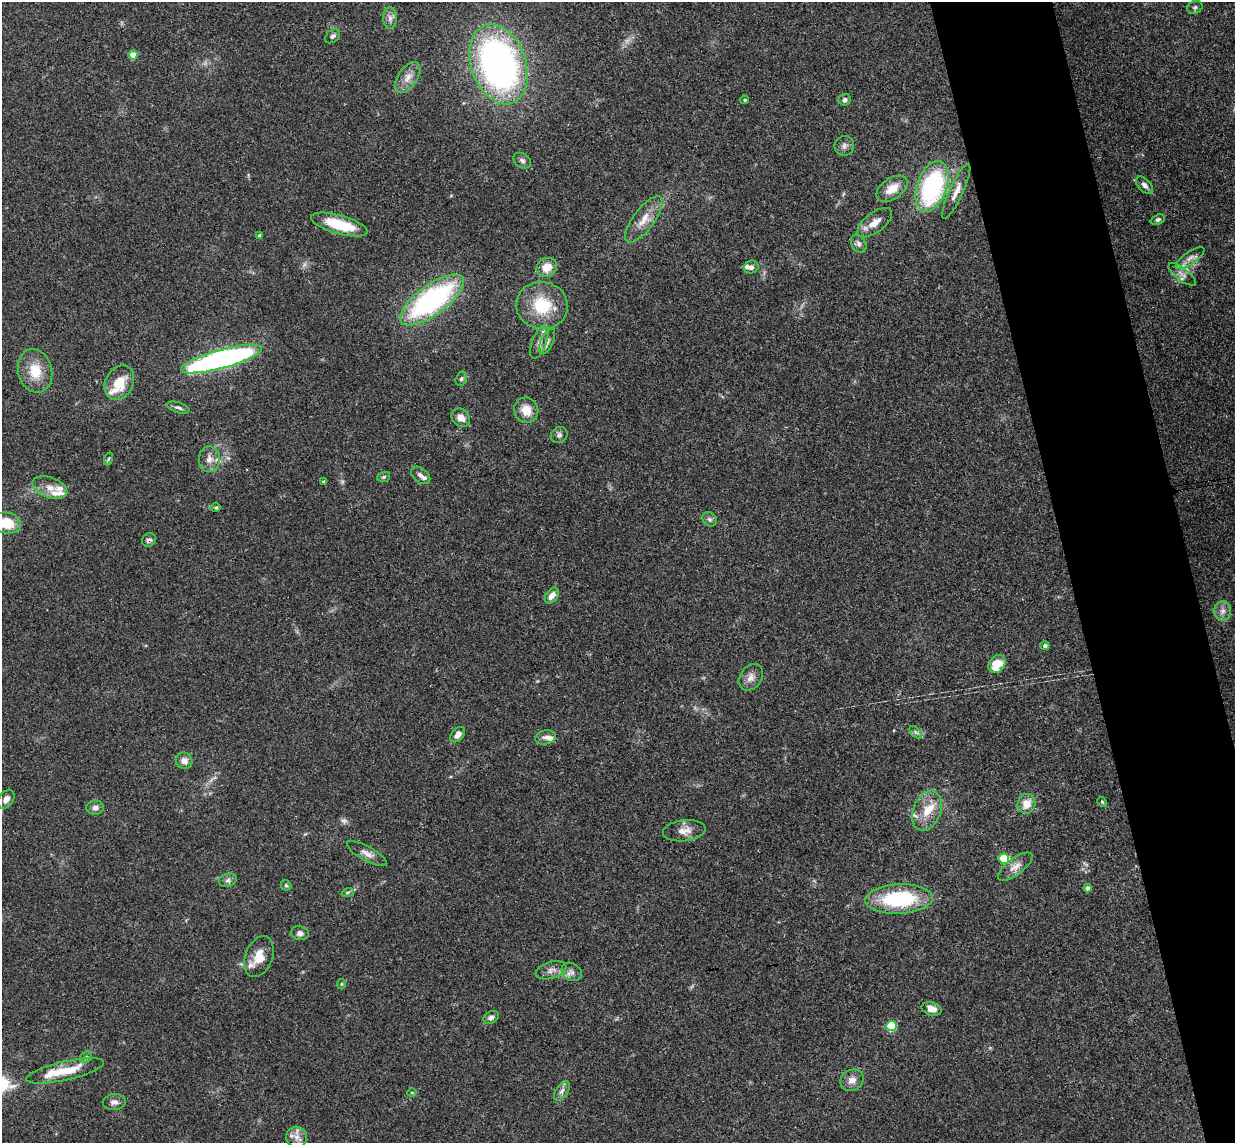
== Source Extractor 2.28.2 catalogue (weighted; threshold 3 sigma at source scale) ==
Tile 6 of 4 x 4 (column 2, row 2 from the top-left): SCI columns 1290-2522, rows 2437-3577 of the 5046 x 4985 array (HDU 1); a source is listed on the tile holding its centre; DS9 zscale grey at full resolution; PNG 1237 x 1145 px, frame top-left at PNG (2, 2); each listed source drawn as its Kron ellipse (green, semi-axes under 4 px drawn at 4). Shown black and unused: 9% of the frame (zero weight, under 3 of 4 exposures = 6% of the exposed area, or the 3 px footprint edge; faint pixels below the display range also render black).
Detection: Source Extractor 2.28.2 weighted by HDU 2 'WHT'; one run over the whole footprint, this tile lists its part. Background 0.158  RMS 0.0071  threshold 0.0321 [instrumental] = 3 sigma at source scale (4.5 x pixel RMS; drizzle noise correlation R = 1.50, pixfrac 1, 0.05/0.05 arcsec/px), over >= 5 px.
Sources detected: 95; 1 too faint to see at this stretch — neither listed nor drawn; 10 inside a brighter listed object's ellipse — not listed separately; the other 84 listed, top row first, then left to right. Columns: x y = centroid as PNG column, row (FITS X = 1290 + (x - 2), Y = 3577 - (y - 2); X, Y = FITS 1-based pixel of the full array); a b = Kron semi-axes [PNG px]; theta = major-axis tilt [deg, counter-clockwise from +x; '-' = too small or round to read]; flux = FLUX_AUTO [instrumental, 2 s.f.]
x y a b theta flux
1195 7 8 6 23 1.6
390 18 11 7 -90 3.4
333 36 8 5 42 1.8
133 55 4 4 - 12
498 64 41 27 -71 280
408 77 17 9 55 6.8
745 100 4 3 - 0.85
845 100 6 6 - 2.4
844 146 10 9 - 3
522 161 9 7 -32 2.3
1145 185 10 6 -45 2.8
932 186 26 15 71 98
892 189 17 10 34 10
956 191 30 6 65 6.7
644 219 28 10 53 11
1158 219 7 4 20 1.5
875 223 20 9 37 8
339 224 29 9 -16 25
260 236 4 4 - 1.4
859 244 9 7 -58 2.5
1190 258 17 6 35 4.7
547 267 10 9 - 10
751 267 7 6 - 2.3
1182 274 17 6 -38 4
432 300 38 15 36 130
542 305 26 23 -10 32
547 341 13 6 65 3.4
539 342 17 7 69 5.2
221 359 42 9 15 230
35 371 22 17 -76 17
461 379 7 5 73 1.3
119 383 18 14 63 16
178 408 11 5 -17 2.1
526 410 13 12 - 9.9
461 418 10 8 -40 5.9
559 435 9 7 41 2.4
108 459 6 4 70 1.1
209 459 13 10 89 5.7
421 475 11 7 -38 2.6
384 477 6 5 - 1.2
324 482 4 4 - 1.1
50 488 18 10 -20 7.5
216 507 4 4 - 1.1
710 519 8 6 -44 2
7 523 14 10 -14 18
149 540 7 6 - 2.2
552 596 9 6 53 4.7
1223 611 9 8 - 4.3
1045 646 4 4 - 1.9
997 664 9 7 51 16
751 677 14 10 54 5.4
916 732 7 4 -46 1.8
458 735 9 5 48 4.1
546 737 10 7 13 3.2
184 761 8 8 - 4.7
6 799 10 7 56 3.8
1102 802 5 4 - 0.87
1026 804 10 9 - 8.4
95 808 9 7 3 3.2
927 811 21 13 69 13
684 831 21 10 6 7
367 854 22 7 -29 5
1004 859 5 5 - 38
1015 867 21 8 37 6
228 880 9 6 17 2.3
286 885 6 5 - 1.1
1088 888 4 4 - 2.6
348 892 6 4 18 1.2
899 899 34 14 3 61
300 933 9 7 -13 2.7
259 957 21 13 69 11
551 970 16 8 17 4.5
572 972 11 8 -34 3.2
341 984 5 4 - 0.85
932 1009 10 6 -16 5.5
491 1017 8 6 30 2.5
891 1026 5 5 - 40
86 1057 6 5 - 1.4
65 1071 40 9 13 20
852 1080 12 10 31 5.6
562 1091 11 6 54 2.9
412 1092 5 3 - 0.61
114 1102 11 8 3 3.5
297 1137 10 10 - 5.3
Overlapping masked pixels (flux is a lower limit): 1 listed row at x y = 149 540
Isophote crosses this tile's border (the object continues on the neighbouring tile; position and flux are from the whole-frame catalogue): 1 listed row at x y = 7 523